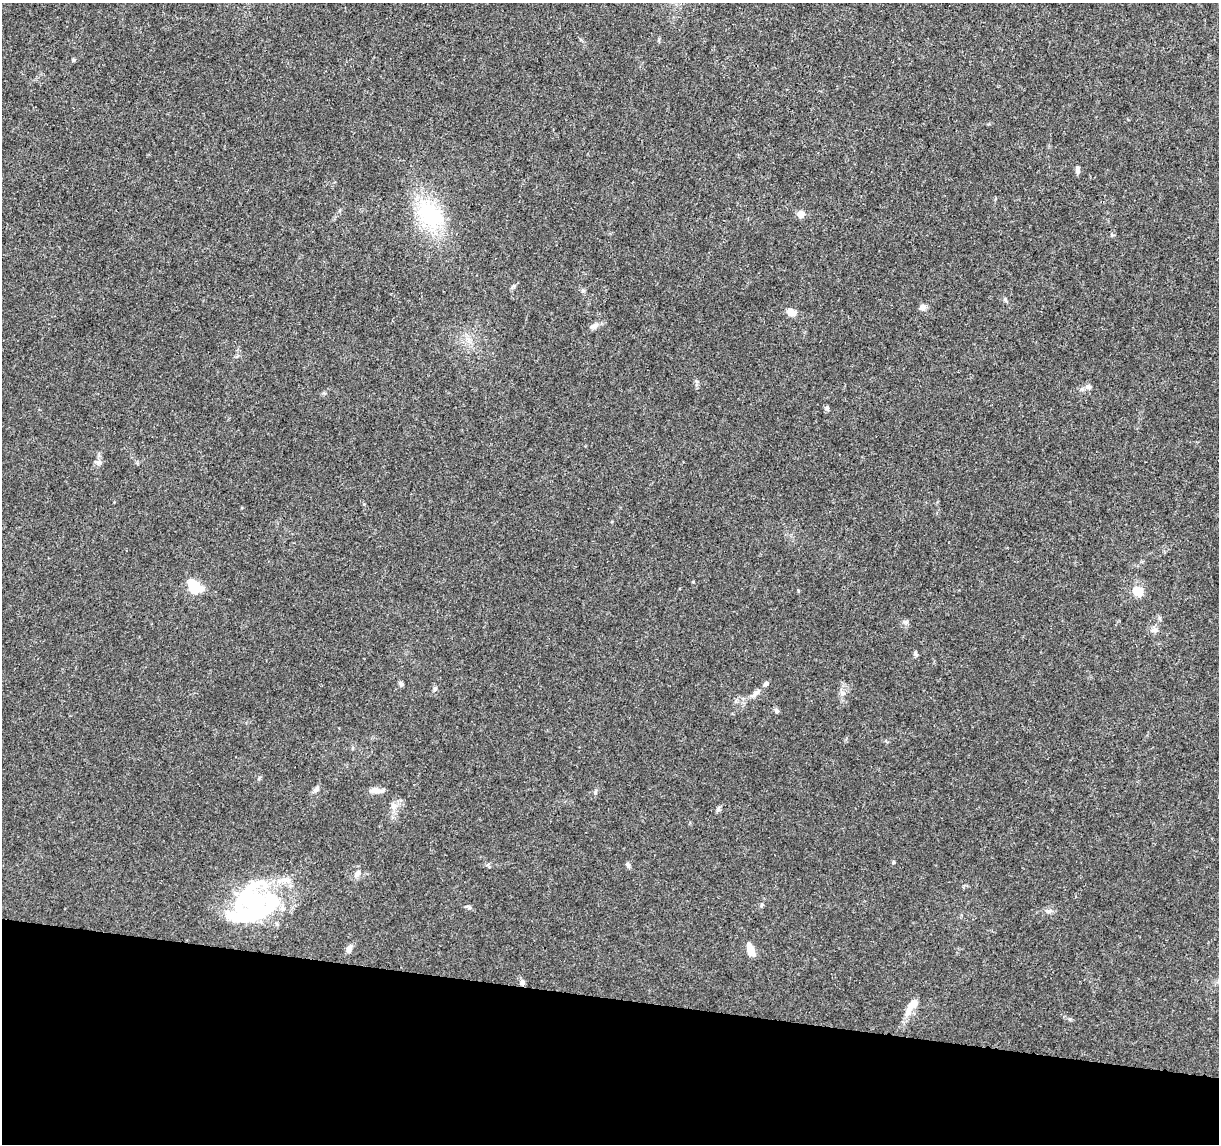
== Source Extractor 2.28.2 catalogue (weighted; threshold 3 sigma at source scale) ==
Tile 15 of 4 x 4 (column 3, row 4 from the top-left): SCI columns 2435-3651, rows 230-1371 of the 4875 x 5084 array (HDU 1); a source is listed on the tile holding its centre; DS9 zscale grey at full resolution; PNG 1221 x 1146 px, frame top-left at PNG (2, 3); no overlay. Shown black and unused: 13% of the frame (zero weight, under 3 of 5 exposures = <1% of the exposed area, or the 3 px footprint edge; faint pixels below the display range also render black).
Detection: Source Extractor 2.28.2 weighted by HDU 2 'WHT'; one run over the whole footprint, this tile lists its part. Background 0.007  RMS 0.0012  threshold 0.00538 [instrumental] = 3 sigma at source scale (4.5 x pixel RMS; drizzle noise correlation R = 1.50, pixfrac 1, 0.0396/0.0396 arcsec/px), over >= 5 px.
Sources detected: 38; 3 inside a brighter object's white glare — not listed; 2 inside a brighter listed object's ellipse — not listed separately; the other 33 listed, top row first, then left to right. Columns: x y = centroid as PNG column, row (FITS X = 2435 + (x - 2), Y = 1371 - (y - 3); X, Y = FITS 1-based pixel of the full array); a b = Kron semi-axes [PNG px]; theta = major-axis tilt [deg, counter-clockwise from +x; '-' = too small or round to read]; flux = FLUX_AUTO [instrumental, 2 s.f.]
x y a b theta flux
73 60 5 4 - 0.19
1078 169 9 6 88 0.35
800 214 8 7 - 0.76
430 215 37 28 -47 8.6
1005 299 6 4 -72 0.17
922 307 8 6 15 0.53
792 312 8 6 -23 1.2
594 326 9 7 31 0.51
1088 387 8 6 -14 0.43
827 408 7 5 -54 0.23
99 462 7 5 -33 0.28
194 586 17 11 -37 3.2
1138 591 10 9 - 1.9
1154 630 9 6 15 0.4
915 653 6 5 - 0.26
401 684 8 5 -78 0.24
766 684 6 5 - 0.3
435 688 6 4 0 0.18
756 693 13 6 43 0.54
843 693 7 7 - 0.36
776 711 7 5 -48 0.23
316 789 8 6 58 0.38
376 790 17 8 -10 0.71
394 806 10 9 - 0.68
894 862 5 4 - 0.15
628 865 7 6 - 0.27
357 873 10 7 48 0.6
252 901 48 41 -82 15
762 905 6 4 46 0.17
349 949 10 6 75 0.55
750 949 16 8 -76 1.1
522 982 7 6 - 0.37
913 1004 13 8 47 1.2
Unlisted compact peaks at least as high as the median listed source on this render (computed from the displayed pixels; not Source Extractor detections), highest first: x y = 718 809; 595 792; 1070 1019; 905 622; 696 381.